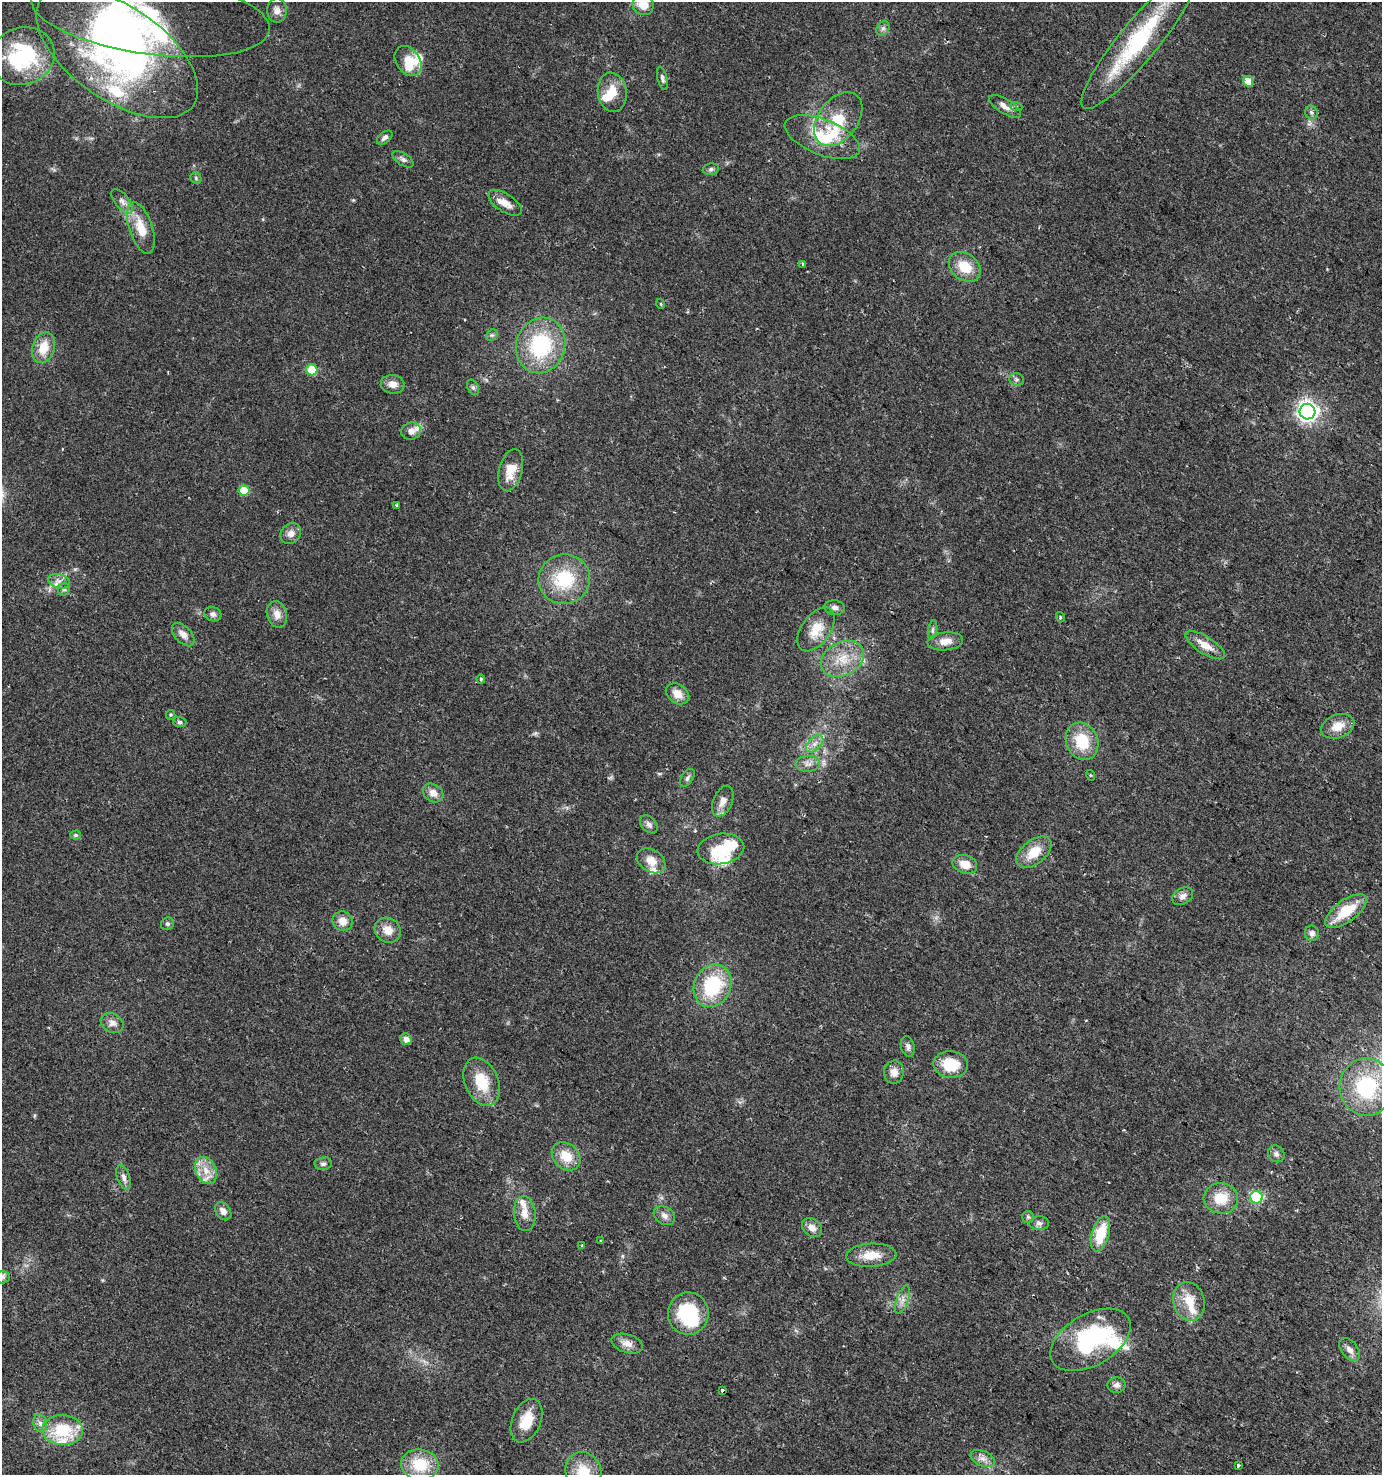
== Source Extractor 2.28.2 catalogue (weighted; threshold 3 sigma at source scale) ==
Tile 6 of 4 x 4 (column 2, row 2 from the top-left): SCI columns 1597-2976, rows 2973-4445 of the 6018 x 5937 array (HDU 1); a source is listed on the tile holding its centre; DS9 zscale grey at full resolution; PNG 1384 x 1477 px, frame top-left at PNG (2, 2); each listed source drawn as its Kron ellipse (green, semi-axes under 4 px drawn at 4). Shown black and unused: <1% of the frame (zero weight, under 2 of 3 exposures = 2% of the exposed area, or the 3 px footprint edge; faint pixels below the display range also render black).
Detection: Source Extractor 2.28.2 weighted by HDU 2 'WHT'; one run over the whole footprint, this tile lists its part. Background 0.0616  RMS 0.0082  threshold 0.037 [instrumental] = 3 sigma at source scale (4.5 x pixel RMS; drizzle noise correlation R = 1.50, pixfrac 1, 0.0396/0.0396 arcsec/px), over >= 5 px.
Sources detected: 138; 7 inside a brighter object's white glare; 2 cosmic-ray / hot-pixel residue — neither listed nor drawn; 12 inside a brighter listed object's ellipse — not listed separately; the other 117 listed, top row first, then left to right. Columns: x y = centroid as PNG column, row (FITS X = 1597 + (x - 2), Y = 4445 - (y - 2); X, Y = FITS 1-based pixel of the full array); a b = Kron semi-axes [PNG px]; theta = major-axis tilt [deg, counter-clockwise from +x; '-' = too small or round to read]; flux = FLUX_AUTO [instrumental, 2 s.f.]
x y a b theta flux
643 5 11 10 - 12
277 10 12 10 87 5.3
150 14 120 40 -8 130
883 28 8 6 53 2.1
1139 41 87 19 50 87
117 53 93 47 -35 310
23 56 32 28 20 65
408 61 16 12 -54 16
662 78 12 4 -76 2.4
1248 81 5 5 - 9.9
612 92 20 14 -82 14
1005 106 18 7 -32 5.9
1016 106 6 3 -19 1.1
1311 113 7 6 - 2
838 119 30 20 53 28
822 137 40 18 -22 33
385 138 9 5 41 2.7
403 159 12 6 -33 2.7
711 169 8 5 10 2
196 178 6 5 - 1.2
122 201 15 7 -52 4.3
505 203 19 9 -33 8.2
141 228 27 11 -72 17
803 265 3 3 - 1.7
965 267 17 13 -37 18
661 304 5 3 - 0.59
492 335 6 5 - 1.5
541 345 28 24 72 68
43 348 16 11 71 15
312 370 5 5 - 28
1017 379 7 6 - 2
393 384 12 9 -7 6.8
473 387 8 5 -63 1.9
1307 412 8 7 - 380
411 431 10 8 13 5.3
511 470 21 11 75 14
244 490 5 5 - 25
396 505 3 3 - 1.9
291 533 11 9 50 5.3
564 579 26 24 15 41
59 581 11 7 -14 4.2
64 589 6 6 - 1.7
835 608 10 7 -9 3.5
213 614 8 7 - 3.2
277 614 13 10 -74 7
1060 617 5 3 - 0.76
816 629 25 14 54 17
932 630 10 4 79 1.9
183 634 14 8 -47 5.9
945 641 18 9 6 8.7
1205 645 22 8 -32 11
843 659 23 16 27 20
481 679 4 4 - 0.85
677 694 13 9 -35 8.7
171 715 5 4 - 0.97
180 722 7 5 -2 1.5
1338 726 17 11 21 11
1082 741 19 16 -68 28
815 744 10 6 45 4.4
808 764 12 8 2 4.6
1090 775 5 3 - 0.72
687 778 10 5 57 2.3
433 793 11 8 -36 6.2
723 801 16 9 66 7.1
649 824 10 7 -46 3.2
76 835 5 4 - 1.4
721 849 23 15 10 25
1034 852 20 12 39 16
651 861 15 11 -33 10
965 864 12 9 -18 10
1183 896 11 8 31 4.2
1346 911 24 11 37 23
343 921 10 9 - 7.4
167 924 7 6 - 1.8
388 930 13 12 - 9.6
1312 933 7 7 - 3.1
713 986 22 18 63 51
112 1023 12 9 -31 5.1
406 1039 6 5 - 4.8
908 1046 10 6 -76 2.9
951 1064 17 13 -3 24
894 1072 11 10 - 6.6
482 1082 25 16 -66 24
1366 1087 28 27 - 67
1276 1154 9 7 -48 3
566 1156 16 12 -43 15
323 1164 8 6 8 2.4
206 1170 14 10 -65 10
124 1177 13 6 -72 4
1256 1197 6 6 - 61
1221 1198 17 15 -4 18
223 1211 10 7 -53 4.7
525 1213 17 11 -84 8.7
664 1216 11 8 -31 4.3
1028 1217 6 6 - 1.4
1039 1223 10 7 0 2.9
812 1228 11 8 -40 6.1
1100 1234 18 8 74 24
600 1241 3 3 - 0.73
582 1245 3 3 - 4.9
871 1255 25 11 3 14
2 1277 7 6 - 2.1
903 1300 15 6 70 4.8
1189 1302 20 15 -74 17
688 1314 21 20 - 51
1091 1340 44 25 30 92
627 1343 16 9 -16 6.8
1349 1349 13 8 -52 5.3
1116 1385 9 8 - 3.5
722 1390 3 3 - 5.4
526 1421 23 14 67 19
40 1423 9 6 -75 3.1
63 1430 20 15 -3 34
983 1458 13 7 -24 5
420 1465 19 15 -7 28
1238 1466 4 3 - 2.5
583 1472 20 17 -67 21
Isophote crosses this tile's border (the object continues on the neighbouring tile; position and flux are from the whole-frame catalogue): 4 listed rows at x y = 643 5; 150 14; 2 1277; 583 1472